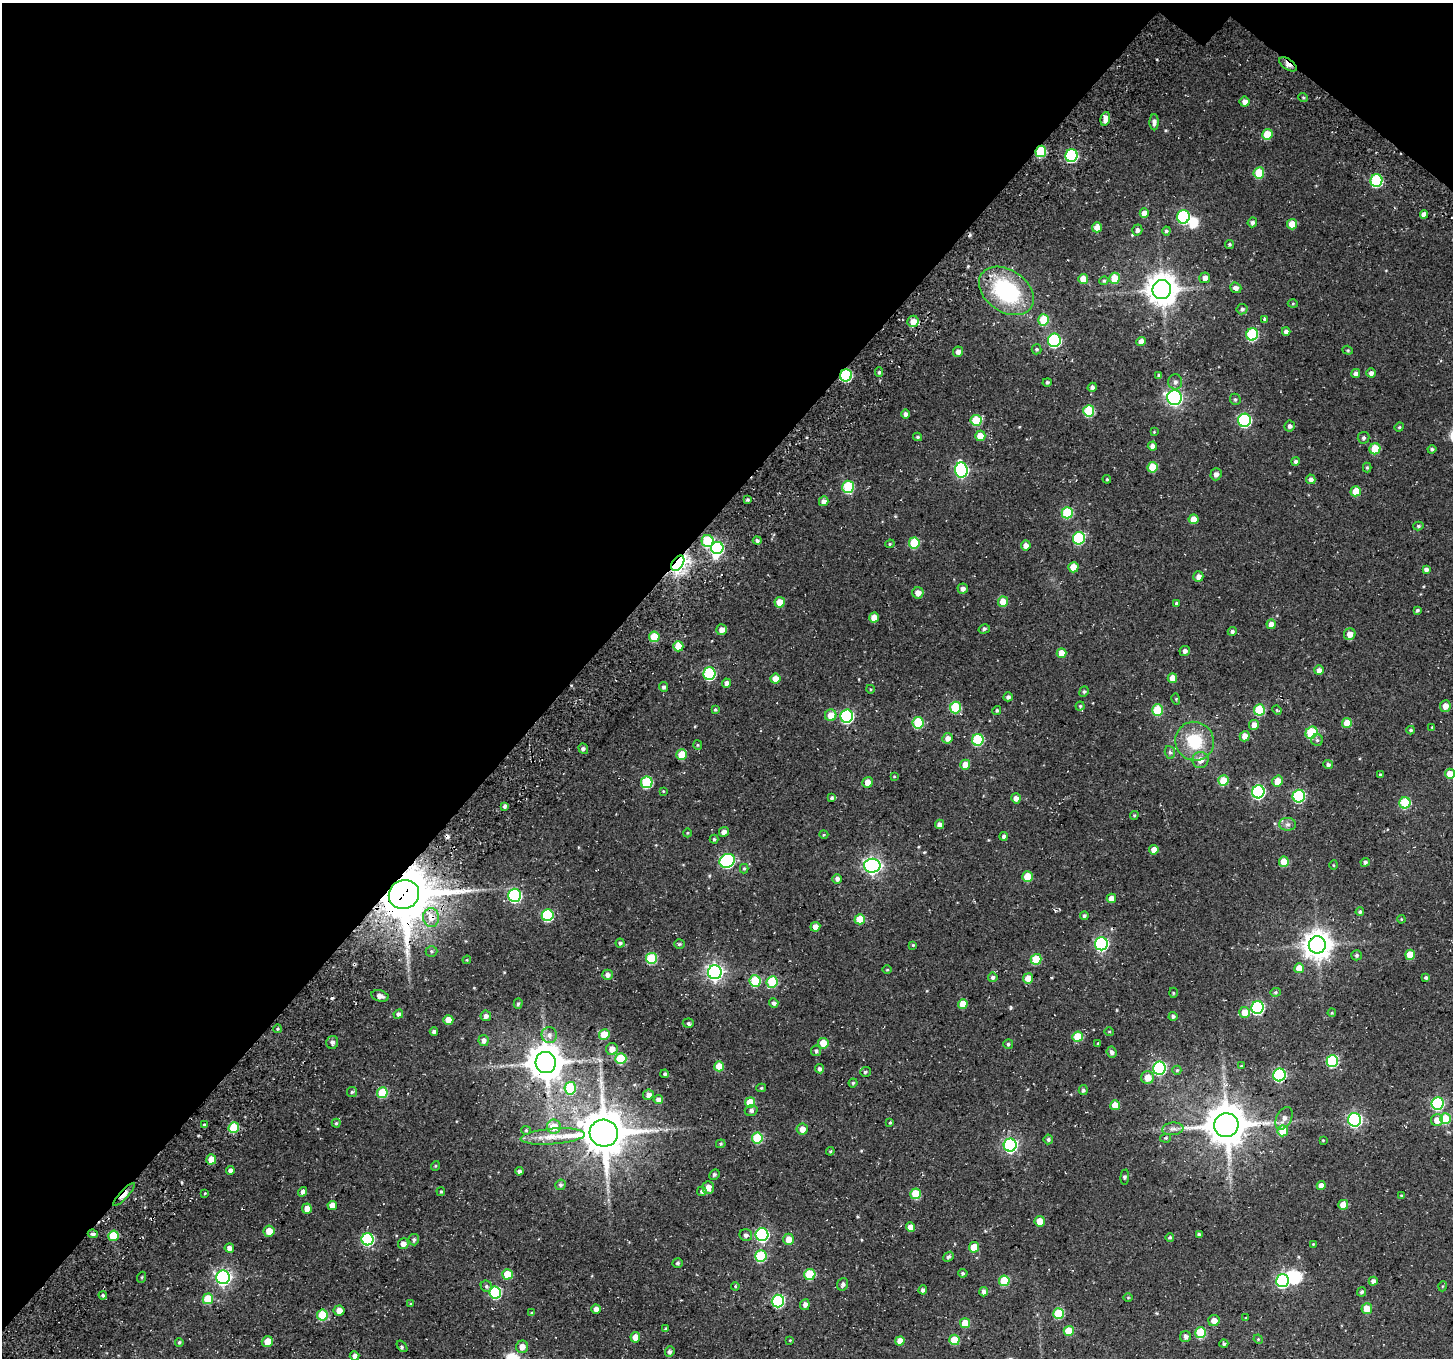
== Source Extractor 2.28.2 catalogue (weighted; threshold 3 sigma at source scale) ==
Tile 2 of 4 x 4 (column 2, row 1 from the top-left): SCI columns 1688-3138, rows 4536-5891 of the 6271 x 6296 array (HDU 1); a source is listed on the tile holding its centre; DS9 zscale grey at full resolution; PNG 1455 x 1360 px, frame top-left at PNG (2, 3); each listed source drawn as its Kron ellipse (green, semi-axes under 4 px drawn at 4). Shown black and unused: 41% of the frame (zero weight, under 3 of 4 exposures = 13% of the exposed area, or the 3 px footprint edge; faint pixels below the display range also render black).
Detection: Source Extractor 2.28.2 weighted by HDU 2 'WHT'; one run over the whole footprint, this tile lists its part. Background 0.177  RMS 0.0083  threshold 0.0373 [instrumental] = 3 sigma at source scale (4.5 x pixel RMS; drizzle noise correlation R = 1.50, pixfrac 1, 0.0396/0.0396 arcsec/px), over >= 5 px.
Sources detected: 369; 3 inside a brighter object's white glare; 4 cosmic-ray / hot-pixel residue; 1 long thin detection or spike segment (spike, bleed or trail) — neither listed nor drawn; the other 361 listed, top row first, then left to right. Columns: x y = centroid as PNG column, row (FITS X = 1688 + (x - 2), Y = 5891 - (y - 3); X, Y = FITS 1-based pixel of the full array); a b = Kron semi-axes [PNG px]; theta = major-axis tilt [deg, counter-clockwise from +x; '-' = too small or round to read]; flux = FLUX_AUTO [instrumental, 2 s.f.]
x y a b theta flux
1288 64 10 5 -34 6.2
1303 97 5 3 - 0.91
1244 102 5 5 - 4.1
1105 119 7 4 75 5.5
1154 122 8 4 90 2.9
1267 134 5 5 - 17
1041 151 6 5 - 41
1071 155 6 6 - 95
1259 173 5 5 - 27
1376 180 6 6 - 70
1144 213 5 4 - 6.2
1424 214 4 4 - 5.4
1183 217 7 6 - 89
1252 222 5 4 - 2.5
1292 224 5 5 - 10
1097 227 5 5 - 6.2
1137 230 5 5 - 2.7
1166 231 4 4 - 1.4
1229 244 4 4 - 1.3
1115 278 5 5 - 16
1205 278 5 5 - 4.1
1083 279 5 5 - 12
1104 281 5 3 - 1.2
1236 288 6 5 - 3.9
1162 289 9 9 - 1300
1006 291 30 21 -35 83
1293 304 5 3 - 0.79
1242 309 5 5 - 1.9
1264 319 4 4 - 1.2
1044 320 5 5 - 27
913 321 6 5 - 9.2
1286 332 4 4 - 3.8
1252 334 6 6 - 55
1054 340 7 6 - 100
1141 342 4 4 - 5.9
1036 349 5 5 - 1.4
1348 350 5 4 - 1
958 352 5 5 - 3.9
879 372 5 4 - 1.3
1356 373 4 4 - 3.2
1371 373 4 4 - 3
846 375 6 6 - 73
1159 375 4 3 - 2
1047 382 5 4 - 1.2
1175 382 7 7 - 3
1092 387 5 4 - 2.2
1174 398 7 7 - 220
1235 399 6 5 - 1.5
1089 411 6 5 - 41
905 414 4 4 - 3
976 420 5 5 - 26
1244 420 6 6 - 110
1290 426 5 5 - 2.1
1399 427 5 4 - 1
1154 432 4 4 - 0.72
980 436 5 5 - 9.8
918 437 4 3 - 1.1
1363 438 6 6 - 1.9
1152 446 4 4 - 3.6
1375 449 6 5 - 24
1432 449 4 4 - 1.5
1296 461 4 4 - 2.3
1152 467 5 5 - 20
1367 467 5 4 - 1
961 470 7 6 - 140
1216 474 6 5 - 3
1107 479 4 4 - 0.88
1311 479 5 4 - 3.2
848 487 6 5 - 46
1356 491 5 5 - 14
747 500 4 3 - 1.4
824 501 5 4 - 4
1067 513 6 5 - 42
1193 519 5 5 - 9.6
1418 526 5 4 - 1.4
1079 538 6 6 - 69
757 540 4 4 - 2
708 541 6 6 - 46
914 543 5 5 - 29
890 544 5 4 - 1.2
1026 545 5 5 - 4.7
717 548 6 6 - 82
678 563 8 5 54 480
1073 567 5 5 - 13
1426 569 4 4 - 2.7
1198 576 5 5 - 4.3
963 589 5 5 - 3.1
918 593 5 5 - 6.3
780 602 5 5 - 11
1003 602 5 5 - 13
1176 603 3 3 - 0.94
1417 610 4 3 - 1.5
874 618 5 5 - 9.9
1271 624 5 4 - 6.1
984 629 6 4 16 1.4
721 630 5 5 - 5.3
1232 631 4 4 - 2.1
1350 634 6 5 - 5.9
654 637 5 5 - 26
678 646 5 5 - 15
1185 651 5 5 - 2.7
1062 653 5 5 - 11
1319 670 5 4 - 4.3
709 674 6 6 - 80
1172 678 5 4 - 7.3
775 679 5 5 - 8
727 683 4 4 - 3.8
663 687 5 4 - 2
870 689 4 3 - 0.79
1084 692 5 4 - 1.3
1008 697 4 4 - 2.3
1176 699 6 3 -74 0.96
1080 706 4 4 - 0.96
1445 706 6 5 - 6
955 707 6 5 - 43
715 710 4 3 - 1.2
997 710 4 4 - 1.2
1157 710 6 5 - 32
1259 710 5 5 - 39
1277 710 5 4 - 0.88
831 715 6 5 - 9.7
847 716 6 6 - 110
918 723 6 5 - 39
1347 723 5 5 - 13
1254 725 5 5 - 6.6
1432 727 3 3 - 0.62
1411 730 4 3 - 1.3
1311 733 6 5 - 42
1245 736 5 5 - 6.4
947 738 5 5 - 4.7
978 740 6 5 - 51
1317 740 6 6 - 1.7
1195 741 20 19 - 34
698 745 5 4 - 1
583 749 5 4 - 1.6
1170 752 6 5 - 1.5
682 755 5 5 - 18
1200 760 8 8 - 6.6
965 765 5 5 - 11
1328 765 5 4 - 2.3
1450 774 5 5 - 12
1380 775 4 3 - 1.2
894 777 4 2 - 0.62
1223 781 5 5 - 17
1278 781 5 5 - 11
647 782 6 5 - 48
868 782 5 5 - 6.9
663 791 4 3 - 0.66
1258 792 6 6 - 120
1299 796 6 6 - 76
832 798 4 3 - 1.6
1016 798 5 4 - 3.7
1405 803 6 5 - 45
505 806 4 3 - 2.7
1134 815 4 4 - 1
939 824 5 4 - 3.7
1288 824 8 6 0 2.6
724 832 5 4 - 3.9
687 833 4 3 - 0.68
824 835 4 3 - 0.8
1004 836 4 4 - 2.3
714 839 4 4 - 1.2
1154 850 5 4 - 7.4
727 861 8 6 32 130
1284 862 5 5 - 18
1365 862 5 4 - 1.9
1334 865 5 3 - 0.69
872 866 8 7 - 280
744 869 4 4 - 1.1
1027 877 5 5 - 13
837 879 5 4 - 3
404 895 15 14 - 4200
515 895 6 6 - 110
1111 898 5 4 - 5.9
1360 912 4 4 - 1.5
548 915 6 6 - 62
1084 916 4 4 - 1.6
431 917 9 8 - 8.5
860 919 5 5 - 20
1401 919 4 3 - 0.67
815 927 5 4 - 5.5
620 943 4 4 - 1.6
679 944 5 4 - 1.1
1101 944 6 6 - 140
913 945 4 4 - 0.81
1317 945 8 8 - 1000
431 951 6 5 - 1.4
1357 955 5 5 - 1.5
1410 955 5 5 - 14
651 958 5 5 - 41
1036 959 5 5 - 31
467 960 4 3 - 0.79
1299 968 5 5 - 8.7
887 970 5 3 - 0.75
715 972 7 7 - 280
607 975 5 5 - 3.2
993 977 5 4 - 2.1
1426 977 4 4 - 1.6
1028 978 5 5 - 11
755 981 6 5 - 44
772 982 6 5 - 38
1276 992 5 4 - 1.1
1173 993 5 3 - 0.91
380 996 9 5 -15 4.1
774 1003 5 4 - 2.6
518 1004 5 4 - 1.4
963 1004 5 4 - 13
1258 1008 6 6 - 110
1245 1012 5 5 - 11
1332 1013 4 3 - 0.7
398 1014 5 4 - 2.4
486 1016 5 5 - 3.3
1173 1016 4 4 - 1.8
448 1020 5 5 - 12
688 1023 5 4 - 1.7
278 1029 4 3 - 1.3
1109 1031 5 3 - 0.77
434 1032 4 4 - 2.4
549 1035 8 7 - 3.8
604 1035 5 5 - 18
1078 1037 5 5 - 21
484 1040 5 5 - 3.6
332 1042 6 6 - 2.5
823 1043 5 5 - 12
1098 1043 4 3 - 0.7
1008 1044 5 5 - 1.6
612 1049 6 6 - 5.9
816 1051 5 5 - 2
1111 1052 6 5 - 2.7
621 1059 5 5 - 35
1332 1061 6 6 - 73
546 1062 10 10 - 1700
719 1066 5 5 - 14
1241 1066 4 4 - 0.77
1159 1068 6 6 - 120
820 1069 4 4 - 2.7
1177 1070 4 4 - 1.1
865 1072 5 5 - 1.4
665 1074 4 4 - 1.3
1279 1075 6 6 - 110
1148 1078 6 6 - 10
853 1083 4 4 - 1.3
570 1088 6 6 - 36
761 1088 5 4 - 1.1
1083 1090 5 4 - 1.5
352 1092 5 5 - 1.3
382 1093 5 5 - 32
648 1095 5 5 - 4.1
658 1100 5 4 - 4
750 1102 5 5 - 19
1437 1103 6 6 - 89
1115 1105 5 5 - 14
751 1110 6 5 - 2.2
1284 1118 12 7 63 5.1
1445 1119 5 5 - 26
1355 1120 7 6 - 180
1437 1120 6 6 - 9
336 1123 4 4 - 1.1
890 1123 3 2 - 1
204 1125 4 3 - 1.4
1226 1125 12 12 - 2300
554 1127 7 7 - 12
234 1128 5 5 - 33
802 1129 5 5 - 5.4
1173 1129 10 6 7 3.5
526 1130 4 4 - 0.94
1283 1131 5 5 - 17
604 1133 14 13 - 2900
553 1136 32 8 4 14
757 1138 5 5 - 40
1166 1138 5 4 - 1.1
1048 1139 5 4 - 1.7
1323 1140 3 3 - 0.64
721 1144 5 4 - 1
1010 1145 6 6 - 160
830 1151 4 4 - 0.93
211 1159 5 5 - 14
435 1166 5 3 - 0.78
230 1170 4 4 - 3.1
519 1171 4 4 - 2.4
714 1175 5 5 - 1.4
1125 1177 7 3 84 1.3
560 1185 5 5 - 1.7
1321 1186 4 4 - 6.3
708 1187 6 5 - 6.1
441 1191 4 4 - 1
702 1191 5 4 - 2
303 1192 5 4 - 2.9
205 1193 4 3 - 0.77
915 1194 5 5 - 27
124 1195 15 4 47 9.9
1401 1196 3 3 - 0.84
332 1205 5 4 - 8
1343 1205 5 5 - 11
307 1209 5 5 - 6.3
1040 1221 5 5 - 10
910 1227 4 4 - 7.4
269 1231 5 5 - 8.9
93 1234 5 3 - 2.2
1199 1234 4 3 - 2
746 1235 6 6 - 2.3
762 1235 6 6 - 130
113 1236 5 5 - 23
1170 1237 4 4 - 1.4
368 1239 6 6 - 83
788 1239 6 5 - 7.3
414 1240 6 5 - 1.7
403 1244 5 5 - 4.1
1313 1244 4 3 - 0.72
974 1247 5 5 - 21
229 1248 4 4 - 4.3
761 1256 6 5 - 49
948 1257 6 4 40 1.8
678 1263 5 4 - 1.4
963 1273 4 4 - 1.2
507 1274 5 5 - 18
810 1274 5 5 - 36
142 1277 5 3 - 0.73
223 1277 7 7 - 230
1004 1281 5 5 - 31
1282 1281 6 6 - 130
1373 1281 4 4 - 3.6
843 1284 6 5 - 2
486 1286 6 5 - 1.8
735 1286 4 3 - 0.85
1443 1286 5 3 - 0.75
923 1290 4 4 - 1.8
984 1292 4 4 - 3.1
1362 1292 4 4 - 1.9
495 1293 6 6 - 73
103 1295 4 3 - 1.1
1128 1298 5 3 - 0.73
208 1299 5 5 - 27
778 1301 6 6 - 95
411 1304 4 3 - 0.8
805 1305 5 4 - 3.4
596 1309 4 4 - 4.3
1367 1309 5 5 - 12
339 1311 5 5 - 6.2
532 1313 4 3 - 1.2
1058 1314 5 5 - 37
322 1315 5 5 - 32
1245 1318 3 3 - 0.82
1214 1321 6 5 - 5.7
965 1323 5 5 - 16
666 1329 4 3 - 1.5
1069 1331 5 5 - 15
1201 1333 5 5 - 43
635 1337 5 5 - 6.9
1186 1337 5 5 - 2.8
1258 1339 5 4 - 0.71
790 1340 4 3 - 0.62
954 1340 5 5 - 21
900 1341 4 4 - 6.9
179 1342 4 4 - 1.2
267 1342 6 5 - 9.1
1224 1344 4 4 - 1.6
402 1346 6 3 -52 1.2
522 1347 6 6 - 6.9
670 1352 5 4 - 2.3
354 1356 5 4 - 3.7
Overlapping masked pixels (flux is a lower limit): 10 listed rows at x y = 1288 64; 1041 151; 1006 291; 846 375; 678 563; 404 895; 431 917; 1226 1125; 124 1195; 93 1234
Isophote crosses this tile's border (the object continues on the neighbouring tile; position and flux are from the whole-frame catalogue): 1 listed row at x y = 1450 774